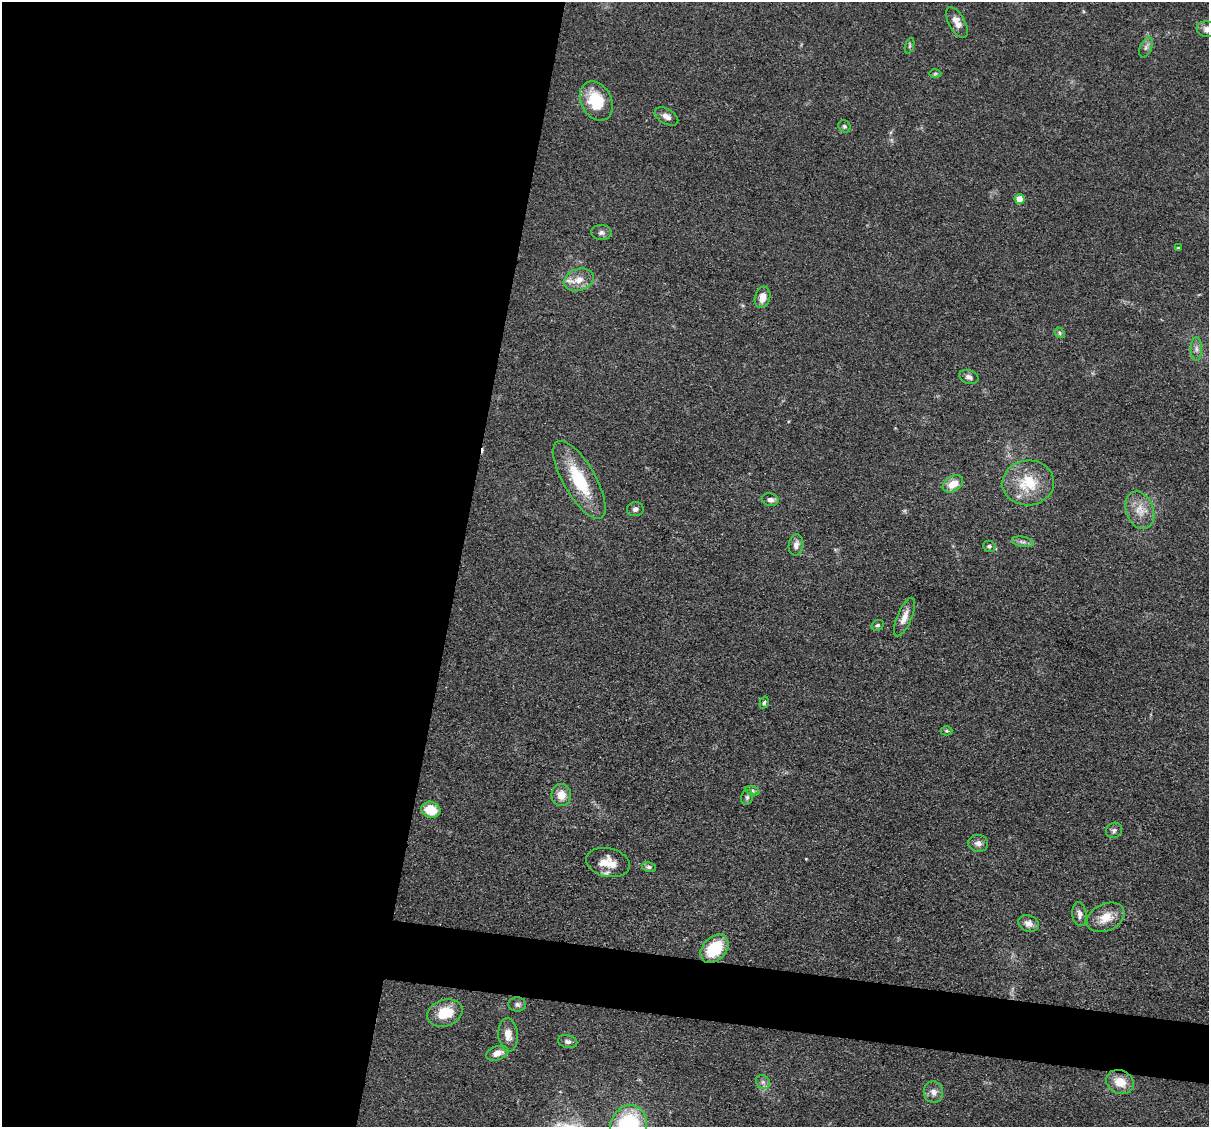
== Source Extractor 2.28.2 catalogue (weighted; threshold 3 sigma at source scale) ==
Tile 5 of 4 x 4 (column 1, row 2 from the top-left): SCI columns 1-1207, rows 2484-3608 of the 4830 x 4851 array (HDU 1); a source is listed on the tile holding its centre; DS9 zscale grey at full resolution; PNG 1211 x 1129 px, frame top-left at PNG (2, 2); each listed source drawn as its Kron ellipse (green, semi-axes under 4 px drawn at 4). Shown black and unused: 42% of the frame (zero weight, under 3 of 4 exposures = <1% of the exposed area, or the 3 px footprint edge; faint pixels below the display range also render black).
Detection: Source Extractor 2.28.2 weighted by HDU 2 'WHT'; one run over the whole footprint, this tile lists its part. Background 0.067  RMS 0.0061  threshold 0.0275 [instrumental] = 3 sigma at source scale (4.5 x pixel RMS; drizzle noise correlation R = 1.50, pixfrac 1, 0.05/0.05 arcsec/px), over >= 5 px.
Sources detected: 52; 1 cosmic-ray / hot-pixel residue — neither listed nor drawn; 1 inside a brighter listed object's ellipse — not listed separately; the other 50 listed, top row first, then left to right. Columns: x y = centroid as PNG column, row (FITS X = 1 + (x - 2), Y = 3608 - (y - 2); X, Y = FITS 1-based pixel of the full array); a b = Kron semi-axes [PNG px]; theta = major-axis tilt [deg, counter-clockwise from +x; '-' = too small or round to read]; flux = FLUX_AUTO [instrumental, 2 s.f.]
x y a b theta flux
957 22 17 8 -62 5.2
1207 29 10 7 -10 4.2
909 46 8 3 71 1
1146 47 10 5 67 2.2
935 74 6 4 1 0.74
596 101 21 15 -62 23
666 116 13 7 -31 3.6
844 126 6 5 - 1.2
1020 199 5 5 - 11
601 233 10 7 -3 2.3
1178 248 3 3 - 0.57
579 280 15 11 19 7.1
762 297 11 7 74 5.6
1060 333 6 4 -49 0.99
1196 349 12 5 -90 2.6
969 377 10 6 -20 2.3
579 480 44 16 -60 32
1028 483 26 22 5 23
953 484 11 7 32 8.3
770 500 8 6 -11 2.7
635 509 8 7 - 2.2
1140 510 19 13 -69 9.6
1023 542 11 5 -10 2
796 545 10 7 81 3.5
989 546 6 5 - 1.5
904 617 21 7 67 6
878 625 6 5 - 1.2
764 703 6 4 71 1.1
947 731 6 4 0 0.95
752 791 7 4 -19 1.2
561 795 11 10 - 7.7
747 797 7 5 75 1.5
431 810 9 8 - 16
1114 830 8 7 - 1.9
978 843 10 8 -10 3.2
608 862 22 14 -12 11
649 867 7 5 -10 1.4
1079 914 12 7 -85 2.8
1106 917 20 13 25 10
1029 923 10 8 -23 3.8
715 949 16 11 46 25
517 1004 8 7 - 2
445 1013 18 13 19 16
508 1035 17 9 -86 6.1
568 1042 10 6 -13 2
497 1053 12 7 19 4.7
763 1082 7 6 - 2.1
1120 1082 14 11 -25 10
933 1092 10 10 - 3.7
628 1126 21 18 68 62
Isophote crosses this tile's border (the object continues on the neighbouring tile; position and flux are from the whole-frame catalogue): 2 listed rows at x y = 1207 29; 628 1126